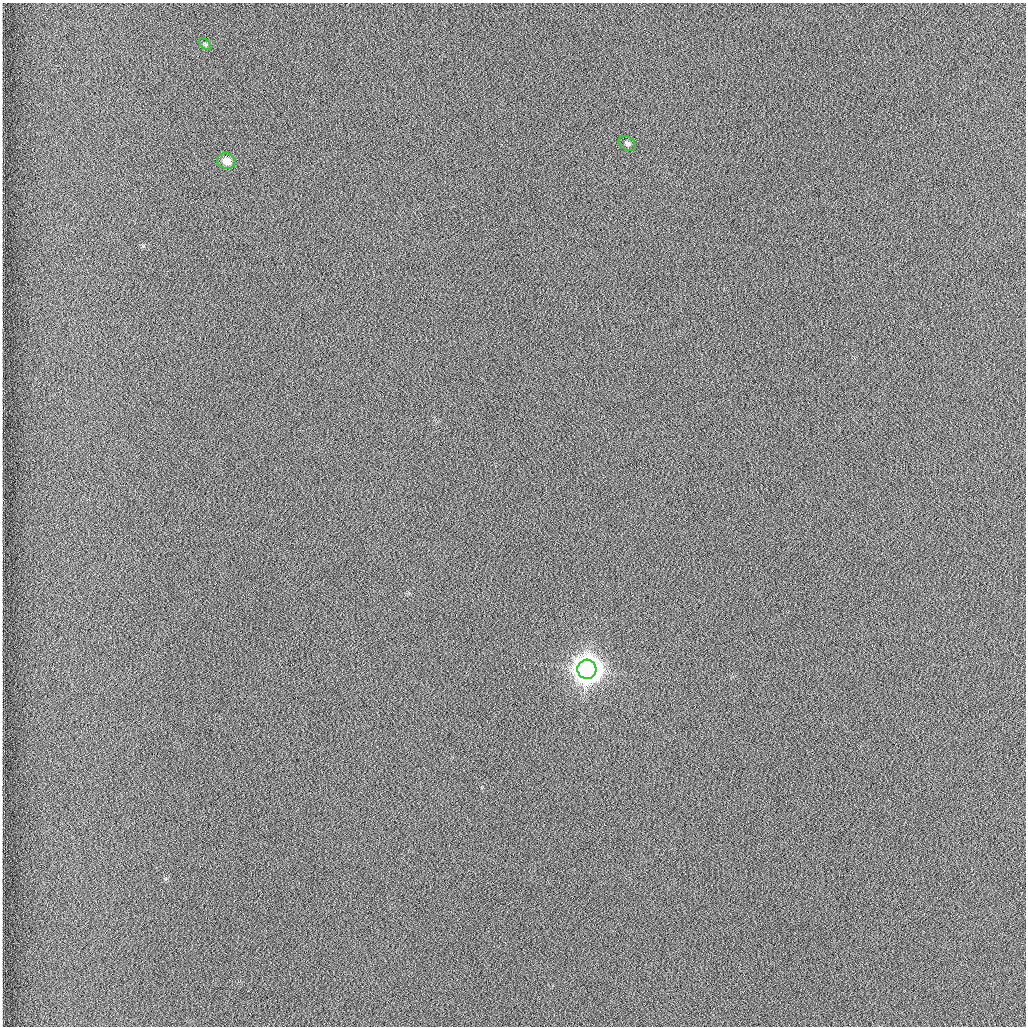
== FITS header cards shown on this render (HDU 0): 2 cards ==
NAXIS1  =                 1024 /fastest changing axis
NAXIS2  =                 1024 /next to fastest changing axis

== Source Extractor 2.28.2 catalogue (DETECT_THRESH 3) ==
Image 1024 x 1024 px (HDU 0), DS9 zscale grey, 1 PNG px = 1 image px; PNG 1028 x 1028 px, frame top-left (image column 1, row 1024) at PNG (2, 3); each listed source drawn as its Kron ellipse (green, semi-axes under 4 px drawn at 4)
Background 1260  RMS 5.9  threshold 17.7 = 3 sigma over >= 5 px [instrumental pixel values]
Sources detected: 4; all 4 listed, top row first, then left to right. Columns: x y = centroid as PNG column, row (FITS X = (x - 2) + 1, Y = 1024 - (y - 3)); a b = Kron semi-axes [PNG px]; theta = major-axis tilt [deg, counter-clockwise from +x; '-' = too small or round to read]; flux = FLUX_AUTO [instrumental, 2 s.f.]
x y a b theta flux
205 44 7 4 -46 640
627 144 9 6 -31 1200
226 161 9 7 -13 3800
587 669 9 9 - 800000